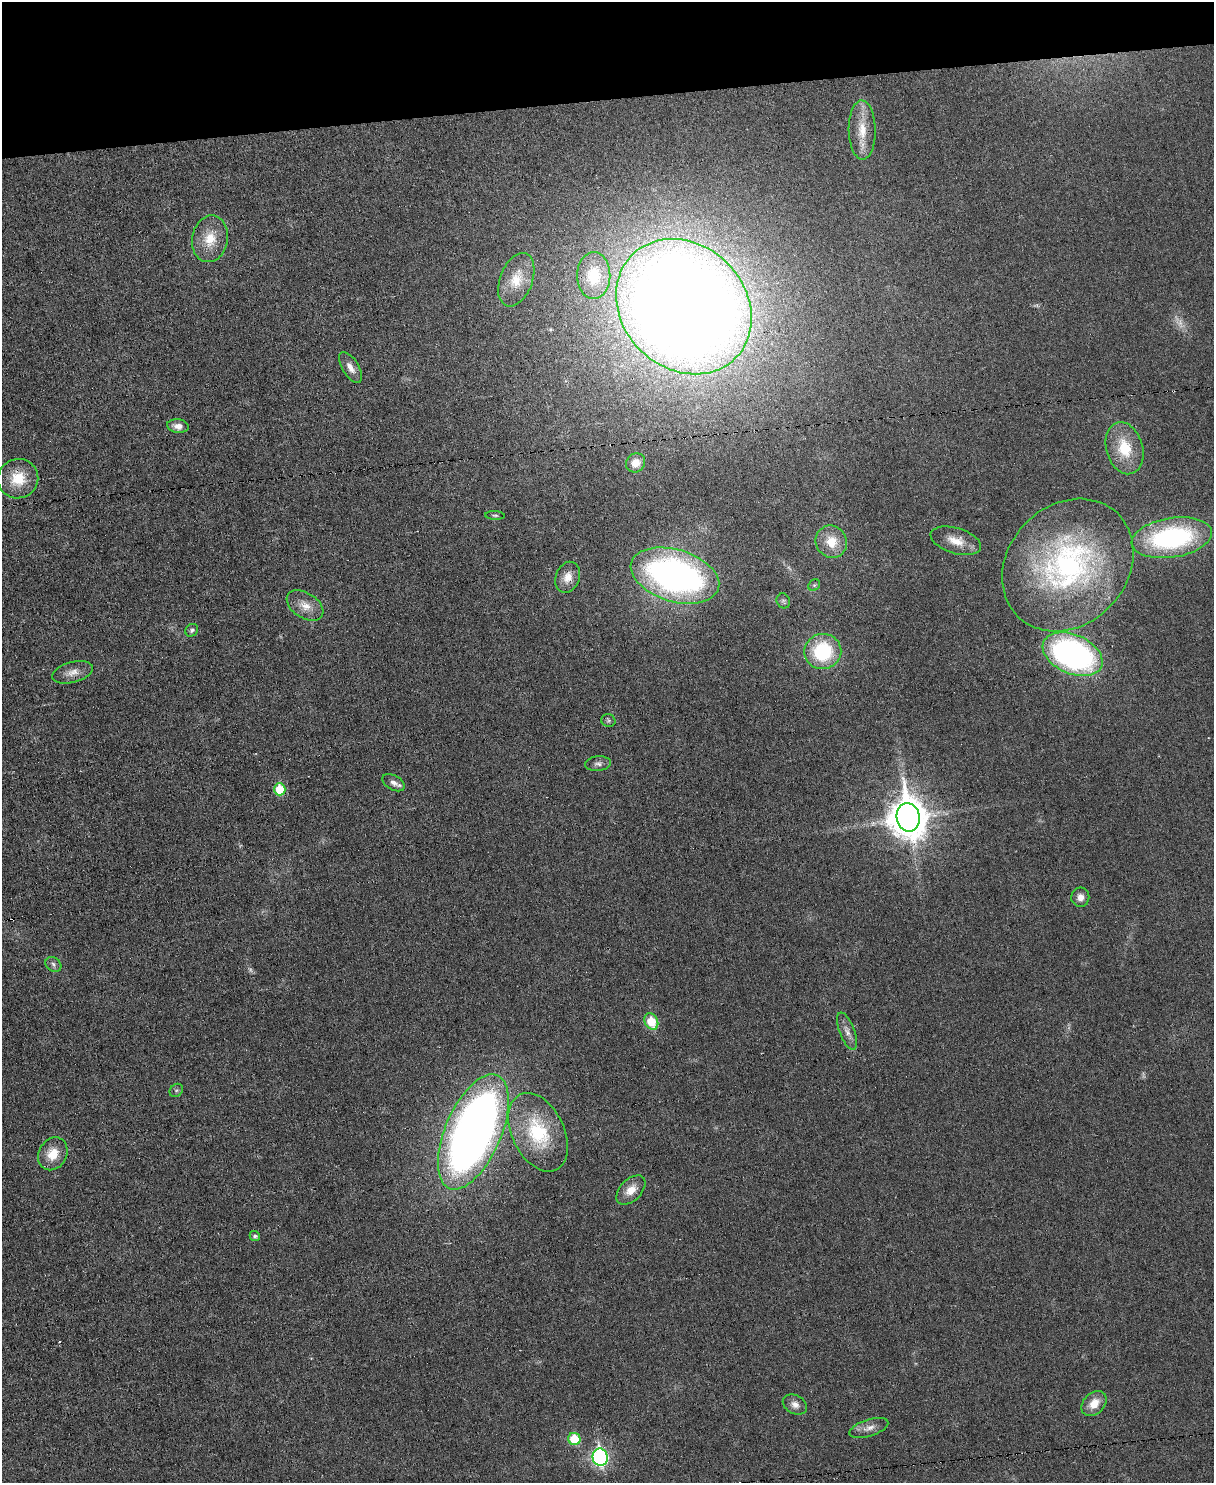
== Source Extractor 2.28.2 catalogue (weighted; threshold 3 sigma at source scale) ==
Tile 3 of 4 x 3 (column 3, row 1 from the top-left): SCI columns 2423-3634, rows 3099-4579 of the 4847 x 4831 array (HDU 1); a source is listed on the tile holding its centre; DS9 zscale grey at full resolution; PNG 1216 x 1485 px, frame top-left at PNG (2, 2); each listed source drawn as its Kron ellipse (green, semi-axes under 4 px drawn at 4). Shown black and unused: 7% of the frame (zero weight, under 3 of 6 exposures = <1% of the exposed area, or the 3 px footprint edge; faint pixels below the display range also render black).
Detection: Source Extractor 2.28.2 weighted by HDU 2 'WHT'; one run over the whole footprint, this tile lists its part. Background 0.0265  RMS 0.0038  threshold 0.0153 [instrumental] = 3 sigma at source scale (4.09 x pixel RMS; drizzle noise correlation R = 1.36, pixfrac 0.8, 0.05/0.05 arcsec/px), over >= 5 px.
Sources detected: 47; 3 too faint to see at this stretch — neither listed nor drawn; the other 44 listed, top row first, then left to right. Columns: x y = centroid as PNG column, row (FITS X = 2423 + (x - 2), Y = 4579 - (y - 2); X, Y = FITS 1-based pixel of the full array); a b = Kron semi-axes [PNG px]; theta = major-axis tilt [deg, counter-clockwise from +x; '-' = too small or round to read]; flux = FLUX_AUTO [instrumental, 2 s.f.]
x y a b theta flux
862 130 30 13 -89 7.9
210 239 23 18 79 8.5
594 276 23 16 89 14
516 280 28 16 69 8.2
684 307 73 62 -45 950
350 367 17 8 -59 3
178 426 11 6 -6 2.3
1125 448 26 18 -74 13
636 463 10 9 - 3.4
18 479 20 19 - 9.9
495 515 10 3 -3 0.55
1172 538 41 19 9 56
956 541 26 12 -17 5.8
831 542 16 15 - 7.3
1068 565 72 59 47 91
675 576 46 26 -17 140
568 577 16 12 69 4.1
814 585 6 5 - 0.63
783 601 7 6 - 0.9
305 606 20 12 -33 4.7
192 630 7 6 - 0.82
823 651 18 17 - 27
1073 654 31 19 -23 110
72 672 21 10 15 3.4
608 721 7 6 - 0.75
598 764 13 7 4 1.5
394 783 12 7 -30 1.9
280 789 6 5 - 11
908 817 14 11 -80 920
1080 897 9 9 - 2.6
53 964 8 6 -37 1.1
651 1022 9 6 -63 10
847 1031 20 7 -69 2.5
176 1090 7 6 - 0.74
473 1132 61 28 67 280
538 1132 42 26 -64 24
53 1154 17 14 60 6.6
631 1190 17 10 46 4.5
255 1236 5 4 - 0.84
1094 1403 14 10 45 5.2
795 1405 13 9 -27 2.4
869 1428 20 8 18 2.9
574 1439 6 6 - 12
600 1457 9 7 -78 89